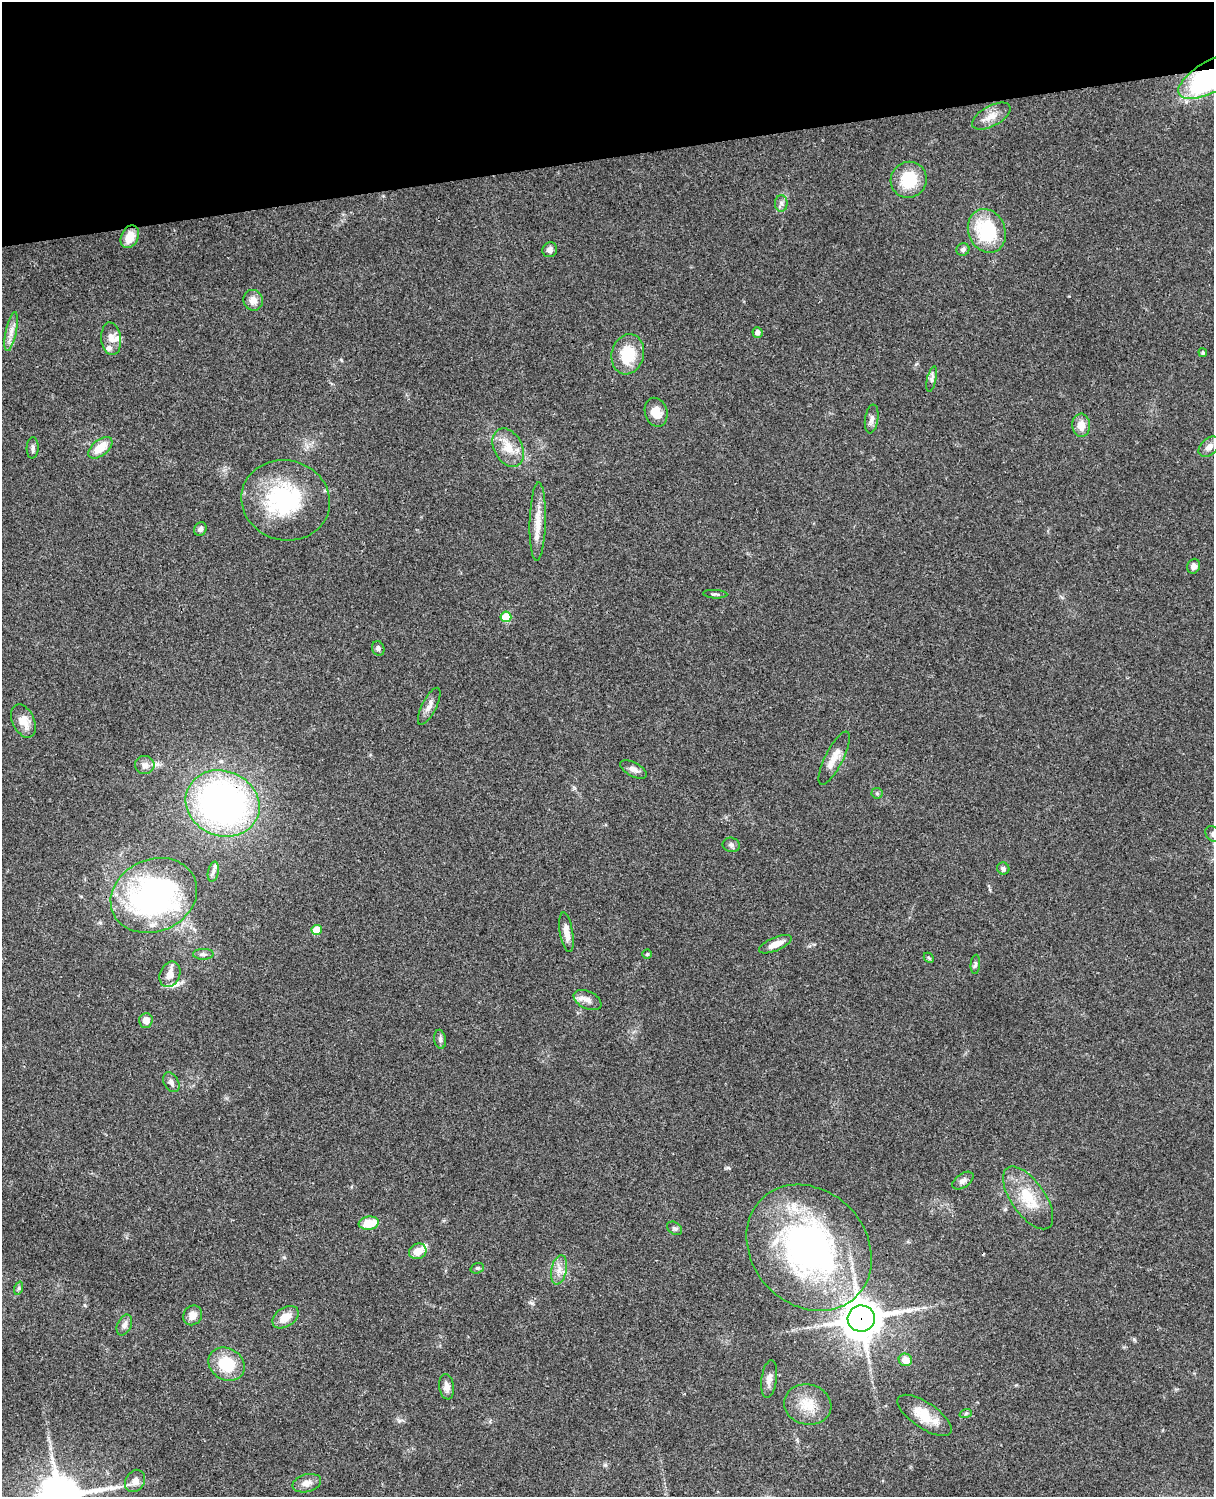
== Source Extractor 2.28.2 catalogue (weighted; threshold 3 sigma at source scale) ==
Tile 3 of 4 x 3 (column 3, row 1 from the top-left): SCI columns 2545-3756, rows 3268-4762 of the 5087 x 4925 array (HDU 1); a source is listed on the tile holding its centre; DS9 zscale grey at full resolution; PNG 1216 x 1499 px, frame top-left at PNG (2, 2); each listed source drawn as its Kron ellipse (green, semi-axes under 4 px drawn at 4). Shown black and unused: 10% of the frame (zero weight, under 3 of 4 exposures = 6% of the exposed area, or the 3 px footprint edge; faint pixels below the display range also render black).
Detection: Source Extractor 2.28.2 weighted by HDU 2 'WHT'; one run over the whole footprint, this tile lists its part. Background 0.0774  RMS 0.0059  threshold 0.0264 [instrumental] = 3 sigma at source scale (4.5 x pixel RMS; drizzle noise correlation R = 1.50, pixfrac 1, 0.05/0.05 arcsec/px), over >= 5 px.
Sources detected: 82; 7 inside a brighter listed object's ellipse — not listed separately; the other 75 listed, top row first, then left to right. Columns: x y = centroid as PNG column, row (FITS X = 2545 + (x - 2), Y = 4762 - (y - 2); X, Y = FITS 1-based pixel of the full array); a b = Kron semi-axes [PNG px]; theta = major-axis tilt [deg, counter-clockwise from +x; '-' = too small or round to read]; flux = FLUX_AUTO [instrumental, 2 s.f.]
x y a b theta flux
1212 76 38 15 29 130
991 116 21 10 28 6
909 180 18 17 - 20
781 203 8 6 -90 1.8
987 231 22 18 -66 35
130 237 12 8 65 8.4
963 249 6 6 - 1.5
550 250 7 7 - 2.4
253 300 10 9 - 4.6
11 332 20 5 79 4.3
757 332 5 5 - 2.5
111 339 16 10 -84 4.7
1203 353 4 4 - 0.91
628 354 20 16 76 19
932 379 13 4 77 1.6
656 412 14 11 -74 7
872 419 14 6 81 2.6
1081 425 11 9 -88 5.8
1209 447 12 8 42 3.6
33 448 11 6 87 1.9
100 448 14 8 38 9.8
508 448 20 14 -62 11
286 500 45 40 -15 59
538 522 39 8 89 9.3
200 529 7 6 - 2
1194 566 7 6 - 2.4
715 594 12 3 -3 1.1
506 617 5 5 - 20
378 648 7 6 - 1.8
429 706 20 7 63 4
23 721 17 11 -65 7.3
834 758 29 9 63 6.6
145 765 9 9 - 3
634 769 15 6 -27 3
877 793 5 5 - 0.96
223 803 38 32 -22 210
1213 834 9 6 -47 2
731 845 9 7 -12 1.7
1003 868 6 6 - 1.3
213 872 10 5 79 1.7
154 895 44 36 23 150
317 930 5 5 - 10
566 932 20 6 -80 4.6
775 944 17 6 23 5.4
203 954 10 5 1 1.7
647 954 4 4 - 0.66
929 958 6 4 -44 0.8
975 964 9 4 85 1.1
170 974 13 10 66 5.4
588 1000 15 8 -26 4
146 1020 7 6 - 3.9
440 1039 9 6 -81 1.5
171 1082 10 7 -58 2.4
963 1181 12 7 35 2.5
1028 1198 36 17 -55 20
369 1223 10 6 8 13
675 1228 8 6 -36 1.4
809 1248 68 57 -47 190
418 1251 9 7 27 6.3
477 1268 7 5 18 0.99
559 1270 15 8 78 4.6
19 1288 7 4 72 0.94
193 1315 10 9 - 4.6
286 1317 14 9 34 7.5
861 1318 13 13 - 1500
124 1325 11 7 65 2.5
905 1360 6 6 - 6
227 1364 19 15 -32 20
769 1379 19 7 82 3.7
447 1387 12 7 -82 3.8
808 1405 24 20 -13 13
966 1413 6 4 20 0.82
925 1415 31 13 -34 13
135 1481 12 9 58 4.6
307 1483 15 8 16 4.1
Overlapping masked pixels (flux is a lower limit): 3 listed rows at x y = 1212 76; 223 803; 861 1318
Isophote crosses this tile's border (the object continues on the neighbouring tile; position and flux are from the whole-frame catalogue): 2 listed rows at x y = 1212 76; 1213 834
Unlisted compact peaks at least as high as the median listed source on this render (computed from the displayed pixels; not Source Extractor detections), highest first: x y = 532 1303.